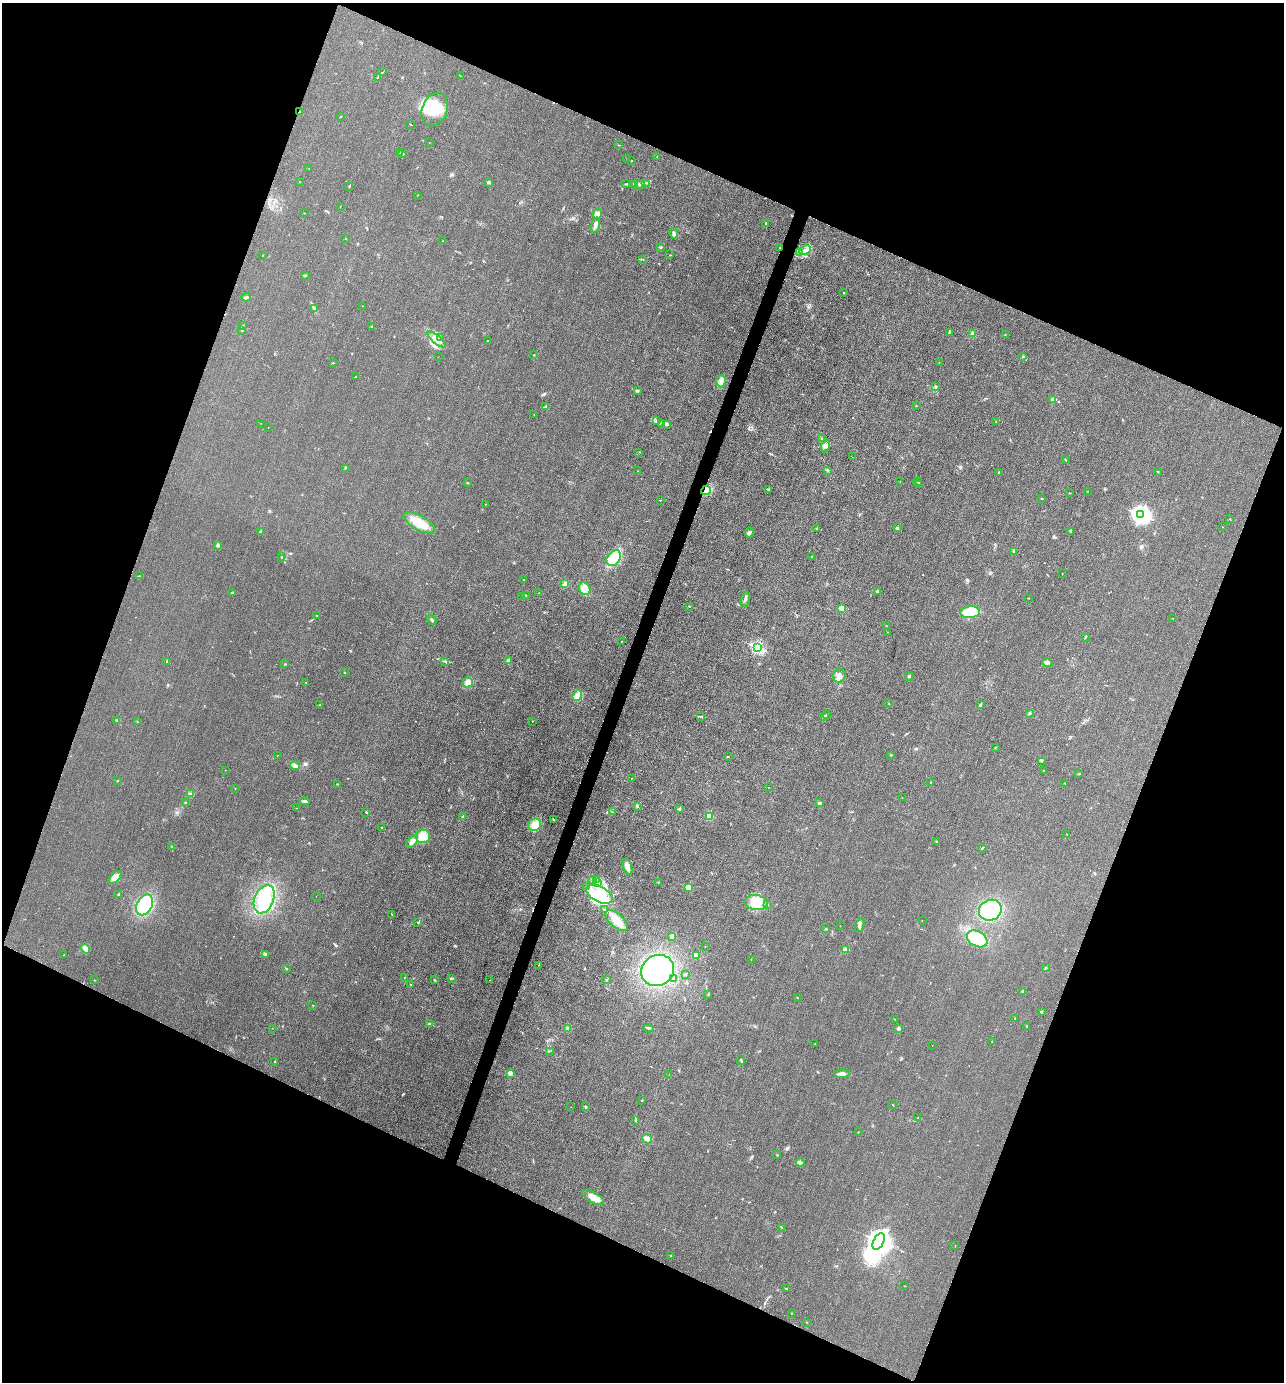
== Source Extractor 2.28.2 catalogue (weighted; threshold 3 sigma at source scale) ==
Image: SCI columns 272-5398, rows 2-5521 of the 5536 x 5523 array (HDU 1 of 3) = the unmasked area's bounding box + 8 px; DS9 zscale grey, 4 x 4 block average (1 PNG px = mean of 4 x 4 image px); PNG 1286 x 1384 px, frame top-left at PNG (2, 3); each listed source drawn as its Kron ellipse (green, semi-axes under 4 px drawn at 4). Shown black and unused: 43% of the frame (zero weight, under 3 of 4 exposures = <1% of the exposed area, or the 3 px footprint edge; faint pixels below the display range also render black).
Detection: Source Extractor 2.28.2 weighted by HDU 2 'WHT'. Background 0.0282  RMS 0.0049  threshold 0.022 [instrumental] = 3 sigma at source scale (4.5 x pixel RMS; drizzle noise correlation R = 1.50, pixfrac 1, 0.05/0.05 arcsec/px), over >= 5 px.
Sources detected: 303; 4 inside a brighter object's white glare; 4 cosmic-ray / hot-pixel residue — neither listed nor drawn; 2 coinciding with a brighter row at this scale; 18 inside a brighter listed object's ellipse — not listed separately; the other 275 listed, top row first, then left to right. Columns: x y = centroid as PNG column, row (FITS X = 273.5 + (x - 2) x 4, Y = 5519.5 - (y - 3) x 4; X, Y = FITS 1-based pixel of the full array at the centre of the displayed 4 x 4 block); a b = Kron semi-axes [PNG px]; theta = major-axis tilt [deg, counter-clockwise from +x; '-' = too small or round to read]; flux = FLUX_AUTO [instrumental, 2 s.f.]
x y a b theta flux
383 72 2 2 - 1.1
460 76 2 2 - 0.83
377 77 3 2 - 1.6
435 110 17 12 70 78
299 112 2 2 - 2.9
340 116 2 2 - 1.4
410 124 2 2 - 1.3
429 142 2 2 - 0.53
618 145 2 2 - 0.66
400 152 3 2 - 3
403 153 3 2 - 2.3
657 156 2 2 - 0.9
627 159 2 2 - 0.8
631 161 2 2 - 1.4
309 168 2 2 - 0.65
300 182 2 2 - 0.84
488 182 2 2 - 10
645 183 4 2 - 3.9
625 184 2 2 - 1.5
634 184 3 2 - 3.4
639 185 5 2 - 4.8
349 187 2 2 - 1
417 195 2 2 - 0.64
340 207 2 2 - 1.1
304 213 2 2 - 0.8
598 214 5 4 - 14
766 223 3 2 - 2.9
595 225 8 3 72 13
674 233 5 3 - 9.7
345 239 2 2 - 1.4
443 241 2 2 - 1.5
661 247 4 2 - 2.3
780 247 2 2 - 3.6
805 250 6 2 27 9
799 253 2 2 - 0.84
262 255 2 2 - 1.3
670 255 2 2 - 0.92
642 259 3 2 - 2.3
305 276 2 2 - 1.2
844 293 2 2 - 1.6
246 297 4 3 - 5
362 306 2 2 - 0.78
315 309 3 2 - 2
243 325 2 2 - 1.4
372 327 2 2 - 3.3
242 331 2 2 - 1
949 332 3 2 - 2.3
973 334 4 3 - 5.6
1005 334 2 2 - 0.95
441 337 2 2 - 1.8
437 339 11 3 -40 19
488 341 2 2 - 4.5
534 355 2 2 - 4.2
1023 356 3 2 - 1.8
438 357 2 2 - 0.44
939 362 2 2 - 0.77
333 363 2 2 - 1.2
355 377 2 2 - 1.7
721 381 6 4 88 15
935 386 3 2 - 3.4
637 391 4 2 - 3.6
1052 399 3 2 - 3.3
916 405 2 2 - 0.98
546 406 2 2 - 4.4
534 415 2 2 - 0.85
657 421 3 2 - 2.1
996 421 2 2 - 1.1
261 423 2 2 - 0.38
662 423 3 2 - 3.8
667 425 2 2 - 2.9
268 427 2 2 - 1
821 439 3 2 - 2.4
826 446 6 3 72 7
639 452 2 2 - 0.58
852 457 2 2 - 0.47
1066 460 2 2 - 1.3
345 468 2 2 - 1.9
827 470 3 2 - 3
638 471 2 2 - 1.4
1158 471 2 2 - 0.74
999 473 3 2 - 1.8
900 481 2 2 - 1
467 482 2 2 - 0.94
918 482 4 2 - 3.5
919 485 2 2 - 1.5
769 489 2 2 - 2.3
706 490 5 4 - 18
1088 491 2 2 - 0.81
1070 493 2 2 - 1.2
1041 499 2 2 - 1.3
660 500 2 2 - 1
485 504 2 2 - 0.67
1141 515 3 3 - 1700
1230 519 2 2 - 1.1
419 523 17 7 -30 62
1222 527 2 2 - 1.1
817 528 2 2 - 0.75
897 528 3 2 - 4.5
261 531 3 2 - 5.2
1070 531 4 2 - 5.1
750 532 5 3 - 4.7
218 545 2 2 - 5.6
1014 551 3 2 - 8.6
282 556 3 2 - 3.3
812 556 2 2 - 1.6
614 558 9 6 51 110
282 559 3 2 - 1.7
1062 574 2 2 - 0.49
140 576 2 2 - 1.3
523 580 2 2 - 1.1
565 584 4 3 - 6.8
585 589 6 5 - 30
877 592 2 2 - 6
232 593 2 2 - 9.6
539 593 2 2 - 0.94
526 595 3 2 - 1.8
522 596 2 2 - 0.73
1028 598 2 2 - 0.8
745 599 8 2 73 5.9
689 606 2 2 - 1.6
842 608 3 3 - 32
970 612 10 6 5 87
317 616 2 2 - 0.86
1173 618 2 2 - 0.76
432 620 5 2 - 4.4
886 626 2 2 - 1.1
888 632 2 2 - 0.58
1085 637 3 2 - 1.7
621 641 2 2 - 0.66
757 647 2 2 - 450
167 661 3 2 - 2.1
445 661 2 2 - 1.8
508 661 4 2 - 4.7
1047 663 5 3 - 6
285 664 2 2 - 1.2
345 673 2 2 - 0.79
839 675 7 6 - 15
909 676 4 2 - 3.1
468 682 5 5 - 14
306 683 2 2 - 0.93
577 696 5 4 - 19
889 703 2 2 - 2
320 705 3 2 - 2.4
981 705 4 2 - 4.8
1029 713 2 2 - 1.8
827 714 2 2 - 1.5
700 716 2 2 - 1.6
824 717 2 2 - 8
117 720 2 2 - 1.6
532 721 2 2 - 1.2
137 722 2 2 - 1.3
995 747 2 2 - 0.79
277 755 2 2 - 0.7
891 755 2 2 - 1.9
728 757 2 2 - 1
1042 761 2 2 - 1.4
295 766 5 4 - 10
225 770 2 2 - 0.56
1043 771 2 2 - 0.81
1079 774 2 2 - 1.2
631 778 2 2 - 0.82
117 781 2 2 - 1.7
931 782 3 2 - 1.4
1065 783 2 2 - 0.71
337 784 2 2 - 1.8
769 787 2 2 - 0.67
235 788 2 2 - 0.81
190 794 3 2 - 2.9
902 798 2 2 - 0.72
304 801 5 2 - 5
185 803 2 2 - 1.3
820 803 3 3 - 3.1
637 806 3 2 - 3.1
297 808 2 2 - 0.9
679 809 3 2 - 2.6
366 812 2 2 - 4.7
612 812 2 2 - 1.2
709 816 3 2 - 4
463 817 2 2 - 17
554 820 3 2 - 1.9
535 825 7 5 37 32
381 827 2 2 - 1.3
1067 834 2 2 - 0.79
423 836 7 7 - 41
412 842 7 3 47 10
936 842 2 2 - 1.5
172 847 2 2 - 1.5
982 848 3 2 - 2.4
628 867 8 3 -73 17
115 877 8 4 47 14
597 880 2 2 - 3
592 881 2 2 - 1.1
597 882 2 2 - 1.9
658 882 2 2 - 1.3
586 887 2 2 - 1.5
688 887 2 2 - 90
118 894 2 2 - 2.3
599 894 14 7 -27 63
316 896 2 2 - 5
264 899 15 9 67 96
756 903 11 7 -9 53
145 905 11 7 60 110
768 905 2 2 - 1.2
604 909 2 2 - 1.2
990 910 12 10 26 120
392 914 2 2 - 0.96
616 920 14 7 -42 37
922 920 2 2 - 0.42
418 922 2 2 - 0.88
860 925 7 3 69 7.7
840 926 2 2 - 0.8
826 929 2 2 - 0.93
672 937 2 2 - 43
977 939 11 7 -30 100
705 946 2 2 - 0.69
85 949 5 4 - 9.7
845 949 4 3 - 4.5
265 954 3 2 - 3.4
64 955 2 2 - 0.97
696 955 4 3 - 15
751 959 2 2 - 0.76
539 965 2 2 - 0.97
286 968 2 2 - 2.4
1045 968 2 2 - 1.5
658 970 17 15 33 330
686 974 2 2 - 2.3
405 977 2 2 - 0.68
451 978 3 2 - 1.3
673 978 3 2 - 2.4
95 980 2 2 - 0.8
435 980 3 2 - 1.8
490 980 2 2 - 0.5
607 980 2 2 - 0.98
410 985 2 2 - 2
1023 991 3 2 - 3.1
708 995 2 2 - 1.6
797 998 3 2 - 1.1
313 1005 2 2 - 0.96
1041 1012 3 2 - 4
1015 1018 2 2 - 1.9
895 1019 2 2 - 0.71
430 1024 2 2 - 35
1027 1026 2 2 - 1.2
272 1028 2 2 - 0.67
568 1028 3 3 - 4.5
648 1028 5 2 - 3.5
898 1029 3 2 - 6.4
992 1041 2 2 - 0.95
815 1043 2 2 - 0.75
932 1045 2 2 - 0.55
549 1051 2 2 - 1.8
741 1060 5 2 - 2.8
275 1062 3 2 - 2.4
510 1073 2 2 - 56
842 1074 8 3 3 13
669 1075 2 2 - 0.79
642 1100 2 2 - 1.2
893 1105 2 2 - 2.1
585 1106 2 2 - 1.5
571 1107 2 2 - 0.58
918 1118 2 2 - 1.4
635 1120 2 2 - 1.5
858 1132 2 2 - 1.4
647 1139 5 4 - 10
777 1155 2 2 - 1.1
800 1163 4 3 - 6.5
593 1198 12 5 -30 37
782 1227 2 2 - 0.83
879 1242 9 5 63 4200
955 1246 2 2 - 0.67
671 1256 2 2 - 5.1
904 1286 2 2 - 0.7
786 1289 2 2 - 7.8
791 1313 2 2 - 0.72
806 1322 2 2 - 1.2
Overlapping masked pixels (flux is a lower limit): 3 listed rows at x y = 299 112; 780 247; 706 490
Diffuse or blended objects may show on this block-average render without a row.